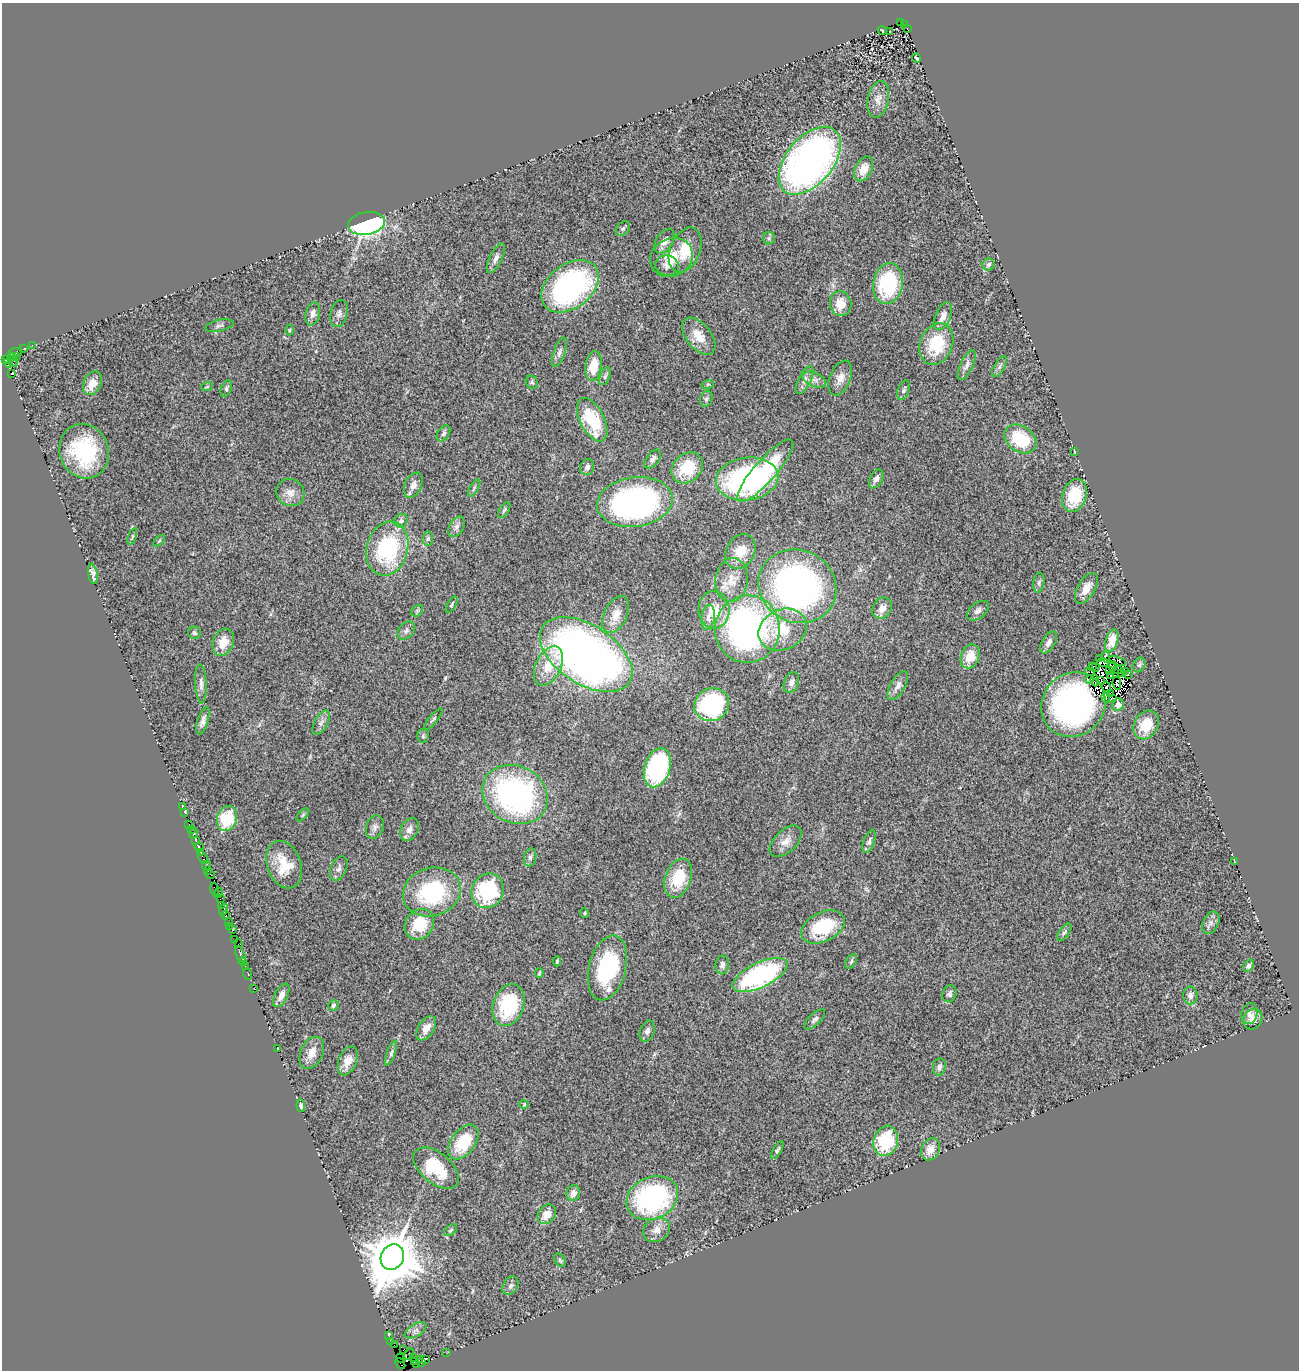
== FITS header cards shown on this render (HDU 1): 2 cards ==
NAXIS1  =                 1297
NAXIS2  =                 1368

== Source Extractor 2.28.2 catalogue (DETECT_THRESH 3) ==
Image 1297 x 1368 px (HDU 1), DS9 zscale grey, 1 PNG px = 1 image px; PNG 1301 x 1372 px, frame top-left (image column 1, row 1368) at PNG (2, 3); each listed source drawn as its Kron ellipse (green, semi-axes under 4 px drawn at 4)
Background 1.21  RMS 0.1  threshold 0.314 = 3 sigma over >= 5 px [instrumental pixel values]
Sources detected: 245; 13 with non-positive FLUX_AUTO (blend fragments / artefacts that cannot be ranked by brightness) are neither listed nor drawn; the other 232 listed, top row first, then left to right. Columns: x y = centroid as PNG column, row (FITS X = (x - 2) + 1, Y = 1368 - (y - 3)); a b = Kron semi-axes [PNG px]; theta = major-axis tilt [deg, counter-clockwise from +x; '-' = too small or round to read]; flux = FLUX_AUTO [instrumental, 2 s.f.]
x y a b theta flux
901 22 3 3 - 47
904 24 3 2 - 120
907 29 3 3 - 270
882 30 4 2 - 5.2
890 32 3 2 - 4.3
916 58 4 2 - 8
878 99 18 10 79 63
810 161 39 23 50 3300
864 169 13 8 64 89
366 223 18 11 9 1600
623 229 8 6 48 15
769 238 6 6 - 14
664 241 14 8 58 52
685 250 23 15 67 180
671 257 22 19 30 170
496 258 16 6 64 36
989 264 6 6 - 21
667 266 12 10 -15 43
888 284 21 14 81 510
570 286 32 22 38 1600
841 304 12 11 - 100
339 313 14 8 77 33
313 314 12 7 76 40
943 316 15 7 67 54
219 326 14 5 12 22
289 330 5 3 - 7.4
699 336 21 12 -51 130
936 344 21 16 68 320
32 345 2 2 - 19
23 349 3 2 - 20
15 352 7 4 9 340
559 352 15 6 71 30
16 357 3 2 - 160
11 358 5 3 - 160
5 360 4 2 - 88
13 362 5 2 - 28
8 363 5 3 - 85
967 365 16 6 63 39
594 366 15 8 83 160
999 367 11 5 59 21
11 373 3 3 - 95
605 376 9 5 65 18
840 378 18 10 67 66
814 379 12 7 -22 40
805 380 15 6 63 40
532 382 7 6 - 15
93 383 12 8 66 100
708 384 6 4 18 9.3
207 387 6 3 19 7.5
226 388 9 5 67 14
904 390 10 5 70 18
706 399 8 6 70 18
592 420 23 12 -63 410
443 433 8 6 58 17
1020 439 17 12 -35 340
84 451 27 24 -69 540
1074 451 3 2 - 4.2
653 459 11 6 50 27
587 467 8 7 - 38
687 468 17 13 43 270
765 471 40 11 49 480
747 479 31 21 7 1500
876 479 10 6 63 36
413 485 13 8 66 47
474 488 9 4 59 14
290 493 14 13 - 64
1074 495 17 12 72 280
635 502 38 25 8 2000
504 510 9 4 57 15
401 521 7 6 - 21
456 527 11 7 58 34
132 537 8 3 70 9.7
428 539 7 5 84 15
159 541 7 3 46 8.2
387 549 27 20 75 740
740 552 18 14 62 130
93 574 10 4 -80 30
732 580 22 16 82 120
1039 583 10 5 81 19
797 586 40 36 -28 2800
1086 588 17 8 60 89
452 605 9 4 59 13
882 608 11 9 58 65
714 610 19 15 -86 170
417 611 6 5 - 12
978 611 12 7 40 37
616 615 20 11 64 84
708 617 13 6 83 41
747 629 34 32 84 2400
406 630 10 7 44 26
782 630 25 20 26 270
194 633 6 6 - 14
1112 640 11 6 74 65
223 642 14 10 69 120
1049 642 12 6 59 42
586 655 52 29 -33 4900
970 656 12 9 71 130
1106 657 6 3 -81 4.5
1099 659 2 2 - 5.4
1117 661 8 3 -20 9.9
1103 663 6 2 -2 8
1139 665 8 6 61 17
548 666 21 12 64 170
1092 666 3 2 - 6.7
1113 666 5 2 - 9.6
1095 667 2 2 - 6.9
1118 670 4 2 - 7.5
1110 671 3 2 - 11
1126 671 3 2 - 8
1090 672 5 2 - 2.5
1122 674 2 2 - 7.8
1128 674 3 2 - 1.1
1111 676 3 2 - 9.6
1090 679 4 2 - 7.8
1095 680 6 3 -83 34
1101 680 3 3 - 12
791 682 11 7 68 34
1117 683 7 3 -82 13
201 684 19 6 -87 38
898 685 16 7 60 45
1107 688 6 3 -79 7.8
1110 694 3 2 - 3.2
1106 697 5 2 - 33
1113 698 3 2 - 5.2
712 705 18 16 28 880
1073 705 34 31 48 1600
1118 705 6 6 - 29
433 719 13 3 50 13
203 721 14 5 73 34
321 723 14 6 61 35
1146 725 15 11 58 190
423 736 7 5 89 14
657 768 20 13 73 1300
515 794 34 28 -28 1700
182 807 3 2 - 16
185 813 3 2 - 39
303 815 8 3 45 9.8
227 818 13 9 74 310
189 824 2 2 - 4.5
375 827 12 8 71 34
191 829 3 2 - 29
409 829 12 8 64 43
193 833 5 3 - 82
196 841 2 2 - 19
786 841 19 11 44 74
869 841 12 5 70 23
199 848 5 3 - 210
200 852 3 2 - 110
530 857 9 6 78 20
203 858 7 3 -61 130
1234 862 4 2 - 4.8
207 865 5 2 - 79
284 865 24 17 -69 200
339 868 13 8 68 32
208 871 3 2 - 100
210 874 5 2 - 78
678 878 20 13 71 280
215 889 7 3 -76 260
488 891 18 15 64 620
432 892 29 24 17 690
218 893 5 3 - 76
220 899 3 2 - 39
221 905 4 3 - 170
224 910 6 3 73 300
585 913 5 3 - 7.2
225 915 4 3 - 220
228 922 3 2 - 73
1211 923 12 7 65 33
419 924 16 13 52 250
229 926 3 2 - 76
823 927 23 14 26 390
232 930 3 2 - 25
1064 932 10 5 54 17
235 940 2 2 - 29
238 944 2 2 - 4.2
240 954 8 3 -66 250
557 961 5 4 - 8.2
851 961 8 5 60 17
243 962 4 2 - 40
722 965 9 6 86 27
245 966 2 2 - 97
1249 966 7 4 54 24
607 968 33 18 76 640
539 973 5 2 - 10
248 974 6 2 -72 35
760 975 30 12 26 1200
254 989 2 2 - 21
949 994 9 7 66 21
281 995 13 6 62 60
1190 995 9 7 89 39
333 1005 5 5 - 13
509 1005 22 15 70 470
1249 1014 10 8 74 37
815 1019 13 5 44 23
1253 1019 10 9 - 59
426 1028 13 8 56 76
647 1031 11 7 71 31
277 1049 2 2 - 58
312 1053 17 11 66 88
391 1053 13 4 71 20
348 1061 15 9 68 89
939 1067 9 6 78 24
524 1104 4 4 - 7.2
301 1106 6 4 -86 13
886 1141 15 12 73 430
463 1142 20 12 53 310
930 1149 11 9 64 86
777 1150 10 4 60 14
436 1168 27 15 -39 320
573 1193 8 7 - 48
652 1198 27 21 25 1200
547 1214 10 8 53 85
450 1230 7 4 37 11
657 1230 14 11 30 62
392 1257 13 11 63 31000
560 1260 8 5 -54 11
510 1286 10 7 57 25
416 1330 12 6 30 32
389 1336 4 2 - 13
391 1342 4 2 - 140
394 1345 2 2 - 23
404 1349 3 2 - 42
446 1353 2 2 - 30
409 1354 6 3 51 150
400 1358 5 4 - 90
414 1358 3 2 - 80
425 1359 3 2 - 53
419 1360 3 2 - 61
414 1362 3 2 - 33
421 1363 3 3 - 36
400 1364 6 2 -50 89
417 1364 2 2 - 19
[13 non-positive-flux detections neither listed nor drawn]